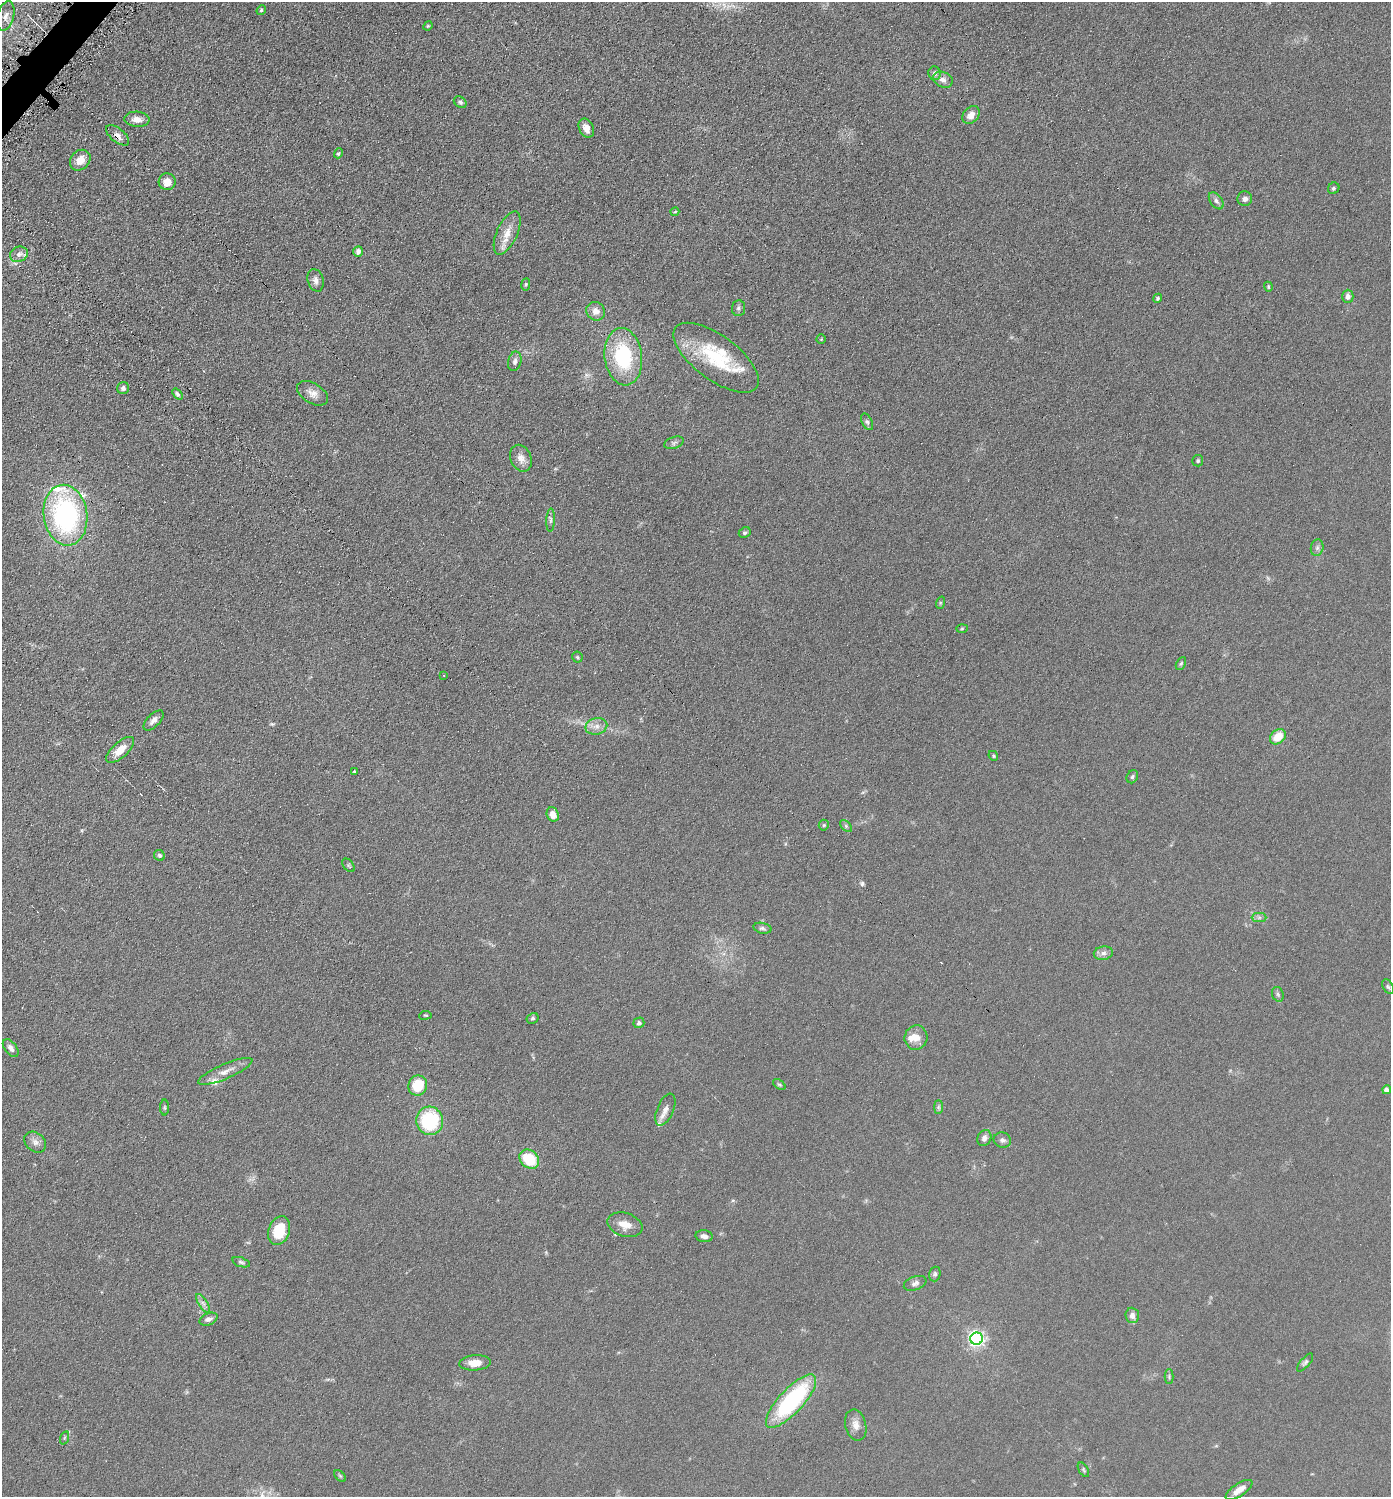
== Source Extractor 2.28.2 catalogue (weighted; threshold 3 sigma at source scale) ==
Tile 11 of 4 x 4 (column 3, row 3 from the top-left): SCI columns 2930-4318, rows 1504-2998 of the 6001 x 5999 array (HDU 1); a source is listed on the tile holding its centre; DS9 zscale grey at full resolution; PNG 1393 x 1499 px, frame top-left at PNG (2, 2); each listed source drawn as its Kron ellipse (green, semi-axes under 4 px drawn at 4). Shown black and unused: <1% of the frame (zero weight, under 4 of 8 exposures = <1% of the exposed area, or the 3 px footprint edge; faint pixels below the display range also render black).
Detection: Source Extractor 2.28.2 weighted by HDU 2 'WHT'; one run over the whole footprint, this tile lists its part. Background 0.0905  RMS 0.0079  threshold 0.0324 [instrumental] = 3 sigma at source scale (4.09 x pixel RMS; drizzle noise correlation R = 1.36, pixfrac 0.8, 0.05/0.05 arcsec/px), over >= 5 px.
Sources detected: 106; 6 inside a brighter listed object's ellipse — not listed separately; the other 100 listed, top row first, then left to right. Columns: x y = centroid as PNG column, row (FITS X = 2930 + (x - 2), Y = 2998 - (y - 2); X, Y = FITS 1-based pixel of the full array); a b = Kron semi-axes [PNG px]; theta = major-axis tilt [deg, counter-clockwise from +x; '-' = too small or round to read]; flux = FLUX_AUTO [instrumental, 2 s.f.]
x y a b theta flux
261 10 5 4 - 1
6 16 15 8 75 5.1
428 26 5 4 - 0.78
935 73 7 6 - 2.2
943 80 10 7 -25 3.9
460 102 7 5 -35 1.6
971 115 10 7 49 5.4
137 119 12 7 -4 4.9
586 128 10 7 -64 5.5
118 135 14 7 -39 4.2
338 153 5 4 - 0.98
80 160 11 9 46 7.9
167 182 8 8 - 7.1
1334 188 6 5 - 1.4
1245 199 7 7 - 2.8
1216 201 9 6 -53 2.5
675 212 4 3 - 0.82
507 233 23 10 66 9.9
358 251 5 4 - 2.5
19 254 9 7 24 3.5
316 280 11 8 -73 3.6
526 284 6 4 83 0.94
1268 287 5 3 - 0.84
1348 296 6 5 - 3.3
1158 298 5 4 - 1.2
738 308 8 6 85 2
596 311 9 9 - 5.1
821 339 4 4 - 0.7
623 357 29 18 -83 56
716 358 50 22 -36 46
515 361 10 6 77 2.7
123 388 6 6 - 2.2
312 393 17 10 -32 5.6
178 394 6 4 -51 1.7
867 422 9 5 -64 1.7
674 443 10 6 18 2.1
521 458 14 10 -67 5.7
1198 461 6 5 - 1.2
65 515 30 21 -82 130
551 520 11 4 88 1.9
745 532 6 5 - 1.3
1317 548 8 6 75 2.1
940 603 6 4 72 0.86
962 629 6 4 2 0.76
577 657 5 5 - 0.97
1181 663 7 4 63 1.1
444 675 2 2 - 0.52
154 720 13 6 45 3.8
596 726 11 8 13 4.5
1278 737 9 6 39 12
120 750 17 7 41 9.4
993 756 5 4 - 0.87
354 772 3 3 - 1.7
1132 777 7 5 60 1.3
553 814 7 6 - 6.4
824 825 5 5 - 0.96
846 826 7 4 -46 1.3
159 855 6 5 - 1.5
348 865 8 5 -52 1
1259 918 7 4 0 1.8
762 928 9 5 -12 1.8
1103 953 10 6 9 3
1388 987 8 5 -62 1.3
1278 994 8 5 -69 1.5
425 1015 6 3 7 0.75
533 1018 6 5 - 1.3
639 1023 5 5 - 2.1
916 1037 12 11 - 6.8
11 1048 10 6 -52 3.2
225 1071 29 7 23 7
779 1084 7 4 -38 1.1
418 1086 10 9 - 21
1387 1090 4 4 - 4.4
164 1107 8 4 -89 0.91
938 1107 7 4 90 1.3
665 1110 17 8 67 4.8
430 1121 14 13 - 47
984 1138 8 6 60 3.3
1002 1140 9 7 -20 2.4
35 1142 12 9 -41 3.9
529 1159 11 8 -40 24
625 1225 18 11 -18 8.1
279 1231 15 10 70 23
704 1236 8 6 -6 2.8
241 1262 9 4 -18 1.5
935 1274 7 5 73 1.7
915 1283 12 7 20 2.9
203 1303 11 4 -56 2.3
1132 1315 8 6 -88 3.8
209 1319 9 5 25 2.8
977 1339 6 6 - 210
1305 1362 11 4 49 1.6
475 1363 16 7 4 8
1169 1377 7 4 90 1.2
791 1401 34 12 47 85
856 1425 16 10 -77 5.7
64 1438 7 4 71 1.1
1083 1470 8 4 -58 1.2
340 1476 7 4 -45 0.98
1239 1490 15 6 33 7.3
Overlapping masked pixels (flux is a lower limit): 1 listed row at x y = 118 135
Unlisted compact peaks at least as high as the median listed source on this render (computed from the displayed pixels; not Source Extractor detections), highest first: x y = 862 884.